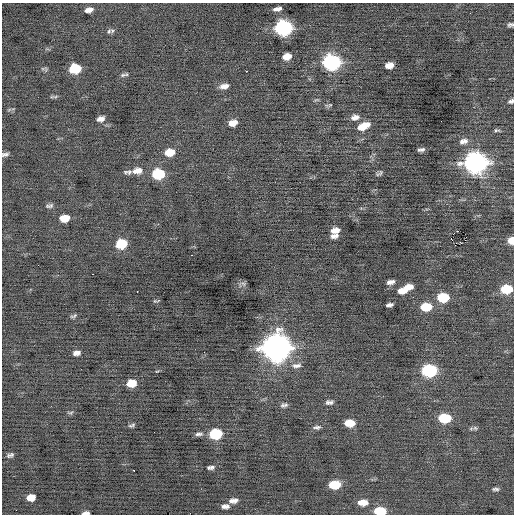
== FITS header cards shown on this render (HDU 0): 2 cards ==
NAXIS1  =                  512 / Axis length
NAXIS2  =                  512 / Axis length

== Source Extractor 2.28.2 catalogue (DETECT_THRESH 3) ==
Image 512 x 512 px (HDU 0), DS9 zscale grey, 1 PNG px = 1 image px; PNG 516 x 516 px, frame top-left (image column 1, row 512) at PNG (2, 3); no overlay
Background 0.0279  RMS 0.7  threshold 2.09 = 3 sigma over >= 5 px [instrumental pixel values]
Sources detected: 85; all 85 listed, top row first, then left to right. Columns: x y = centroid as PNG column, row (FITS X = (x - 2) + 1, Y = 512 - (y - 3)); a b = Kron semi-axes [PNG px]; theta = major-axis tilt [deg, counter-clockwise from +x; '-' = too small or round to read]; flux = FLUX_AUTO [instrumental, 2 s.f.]
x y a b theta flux
90 9 7 6 - 190
277 9 8 4 12 200
87 10 7 6 - 180
470 13 3 2 - 78
510 25 6 4 12 110
284 28 10 8 7 11000
109 31 9 6 64 130
287 56 8 6 15 490
331 62 10 8 4 12000
389 65 8 5 12 390
46 69 7 5 -32 92
75 69 9 7 8 2100
246 71 3 2 - 560
123 75 8 6 20 120
224 86 12 6 10 290
55 97 8 4 10 87
316 100 8 4 1 69
511 101 7 5 24 120
330 105 9 5 24 82
9 110 6 4 20 69
355 117 11 7 12 270
101 119 9 6 17 230
233 123 9 6 13 460
363 126 13 7 25 760
497 130 8 4 -9 83
464 141 12 7 16 260
421 150 8 4 10 140
170 152 10 7 8 760
5 154 9 5 8 140
475 163 11 9 5 29000
137 171 13 8 8 450
128 172 12 5 2 140
380 173 8 5 61 100
158 174 9 7 7 2800
49 206 11 6 13 140
65 218 9 6 8 750
335 230 11 7 13 360
458 231 3 2 - 56
334 236 9 5 11 220
451 239 3 2 - 48
465 240 2 2 - 23
511 241 6 6 - 560
121 244 9 7 14 1800
191 255 3 2 - 80
92 274 2 2 - 280
390 282 8 4 9 210
242 284 11 6 12 120
408 287 11 5 12 500
506 289 10 7 5 1500
137 291 2 2 - 45
402 291 11 6 2 480
443 298 10 7 4 1800
156 301 6 2 10 60
389 305 7 4 9 140
426 307 10 7 5 1300
73 316 10 4 24 94
276 348 14 11 21 54000
77 353 9 6 7 220
297 365 15 7 5 270
157 371 6 3 18 47
429 371 10 7 2 5900
131 383 9 6 11 800
329 402 10 5 5 160
284 405 10 6 17 140
70 413 8 4 -7 84
445 418 10 7 0 2000
350 423 9 6 0 770
132 425 9 4 21 100
317 427 11 5 5 130
475 428 6 6 - 110
199 434 12 5 4 170
216 434 9 7 8 2700
10 455 8 4 19 130
212 467 7 5 34 110
209 468 5 4 - 67
134 470 3 2 - 170
335 485 10 6 3 1400
495 489 10 4 0 120
31 497 8 6 9 580
233 501 11 6 7 260
363 502 11 7 1 520
225 506 9 5 -2 200
16 510 2 2 - 21
380 511 10 6 -1 1600
86 513 7 3 5 160
At the frame edge (FLAGS 8, measured only in part): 6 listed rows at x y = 510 25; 511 101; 5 154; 511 241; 380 511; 86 513